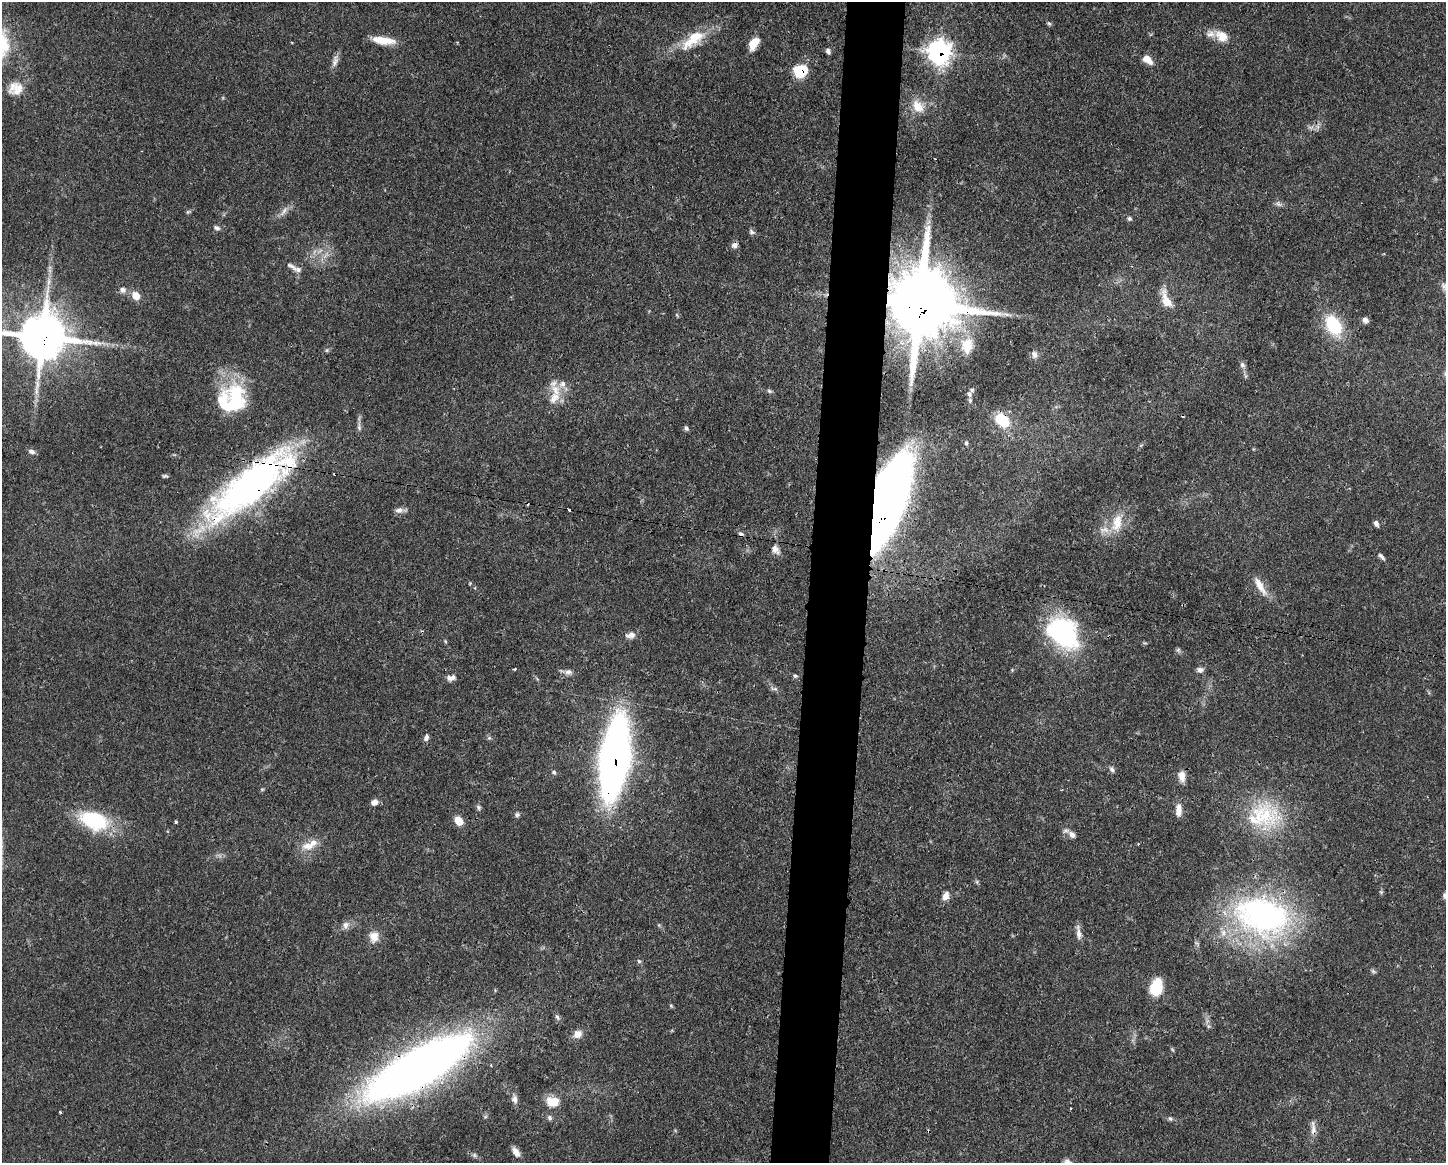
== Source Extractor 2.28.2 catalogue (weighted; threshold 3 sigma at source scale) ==
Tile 5 of 3 x 4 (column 2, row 2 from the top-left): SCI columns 1557-3000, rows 2327-3487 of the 4670 x 4656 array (HDU 1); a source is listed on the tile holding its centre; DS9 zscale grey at full resolution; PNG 1448 x 1165 px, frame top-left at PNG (2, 2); no overlay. Shown black and unused: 4% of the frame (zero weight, under 3 of 4 exposures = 1% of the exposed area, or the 3 px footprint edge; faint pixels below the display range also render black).
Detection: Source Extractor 2.28.2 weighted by HDU 2 'WHT'; one run over the whole footprint, this tile lists its part. Background 0.0589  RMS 0.0034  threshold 0.0152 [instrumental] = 3 sigma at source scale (4.5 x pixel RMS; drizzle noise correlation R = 1.50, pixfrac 1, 0.05/0.05 arcsec/px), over >= 5 px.
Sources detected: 114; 5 cosmic-ray / hot-pixel residue — not listed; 9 inside a brighter listed object's ellipse — not listed separately; the other 100 listed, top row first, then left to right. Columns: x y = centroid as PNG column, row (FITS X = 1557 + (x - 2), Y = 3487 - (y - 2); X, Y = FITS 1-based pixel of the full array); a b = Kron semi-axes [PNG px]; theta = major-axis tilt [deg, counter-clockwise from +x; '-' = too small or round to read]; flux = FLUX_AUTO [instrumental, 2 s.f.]
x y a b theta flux
1049 23 7 5 -47 0.59
1222 36 19 13 -32 5.2
383 40 26 8 -7 6.2
693 40 39 15 38 11
754 43 15 8 59 4.9
828 51 6 4 -64 1
939 52 10 10 - 180
1147 60 14 8 -41 3.2
335 61 18 7 76 1.9
801 71 11 10 - 15
16 89 19 17 4 5.4
918 106 19 14 -49 5.5
1279 204 9 5 -20 0.99
284 211 17 5 56 1.8
188 212 7 5 43 0.54
1129 218 6 6 - 0.72
217 228 9 6 -21 1
751 232 8 6 -45 0.86
734 245 8 7 - 1.4
291 266 17 6 -34 1.5
122 290 9 8 - 1.5
136 296 9 8 - 4.2
1166 300 24 10 -71 5.6
920 304 21 19 -25 4900
1006 314 11 5 -17 1.4
677 315 6 3 -71 0.38
1365 320 7 6 - 1.4
1333 325 23 15 -62 19
42 337 16 13 -6 1600
967 346 22 17 87 8.4
1034 354 10 8 -75 1.6
1242 365 9 6 -61 1.1
555 390 20 12 -59 5.7
769 391 6 5 - 0.62
969 394 8 7 - 1
232 399 36 30 45 29
1002 420 15 11 -42 13
686 428 7 5 -62 0.71
966 443 5 5 - 0.51
32 452 10 6 -15 1.2
165 476 8 4 -13 0.6
251 485 113 33 38 130
886 502 63 19 70 670
399 510 11 7 9 1.6
1117 522 27 14 74 8.2
1376 523 7 5 -63 1.2
775 549 12 8 -60 1.9
1381 556 11 5 -47 1
470 583 5 3 - 0.29
1260 586 28 8 -59 4.6
1063 632 40 29 -44 46
630 635 13 8 10 1.8
445 641 5 4 - 0.39
1178 650 7 6 - 0.67
1200 670 9 7 3 1.3
568 672 11 7 -4 1.6
795 676 6 5 - 0.56
451 678 11 6 12 1.9
426 738 9 6 65 1.1
489 738 6 4 42 0.52
614 758 48 16 82 330
1112 769 9 6 -62 1
554 772 6 5 - 0.61
1182 776 14 8 -83 2.8
262 789 5 5 - 0.41
374 802 8 6 16 1.9
478 807 7 6 - 0.77
1179 810 16 7 87 2.9
517 815 6 6 - 0.75
1263 816 43 37 -34 26
94 820 32 19 -19 26
459 821 9 7 -46 4.6
175 822 3 3 - 0.55
1072 834 10 7 -48 1.8
308 846 20 11 1 4.6
946 896 11 8 70 2.2
1445 896 8 6 -80 0.88
1263 916 75 49 -15 90
346 925 10 8 51 1.8
1079 933 21 6 -83 2.2
374 937 15 12 -87 3.6
639 961 6 5 - 0.62
1373 971 8 5 -30 0.64
1156 987 16 11 71 12
671 1006 6 4 -46 0.42
557 1017 8 5 -50 0.84
1208 1026 7 4 -71 0.59
578 1034 11 10 - 2.7
1172 1049 7 4 -59 0.43
418 1068 93 26 30 380
515 1099 11 7 -82 1.7
553 1102 15 12 -3 5.9
1070 1108 3 3 - 0.59
60 1112 3 3 - 0.38
549 1118 8 6 -49 0.9
1170 1119 7 5 -43 0.71
1313 1130 18 7 -87 2.4
516 1152 12 7 -56 2.3
474 1155 6 5 - 0.68
1067 1162 10 6 -21 1.2
Overlapping masked pixels (flux is a lower limit): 11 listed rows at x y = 939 52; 801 71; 920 304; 42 337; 1002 420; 251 485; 886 502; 614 758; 1263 916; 418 1068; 1313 1130
Isophote crosses this tile's border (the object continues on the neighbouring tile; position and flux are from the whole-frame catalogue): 3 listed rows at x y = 42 337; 1445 896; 1067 1162